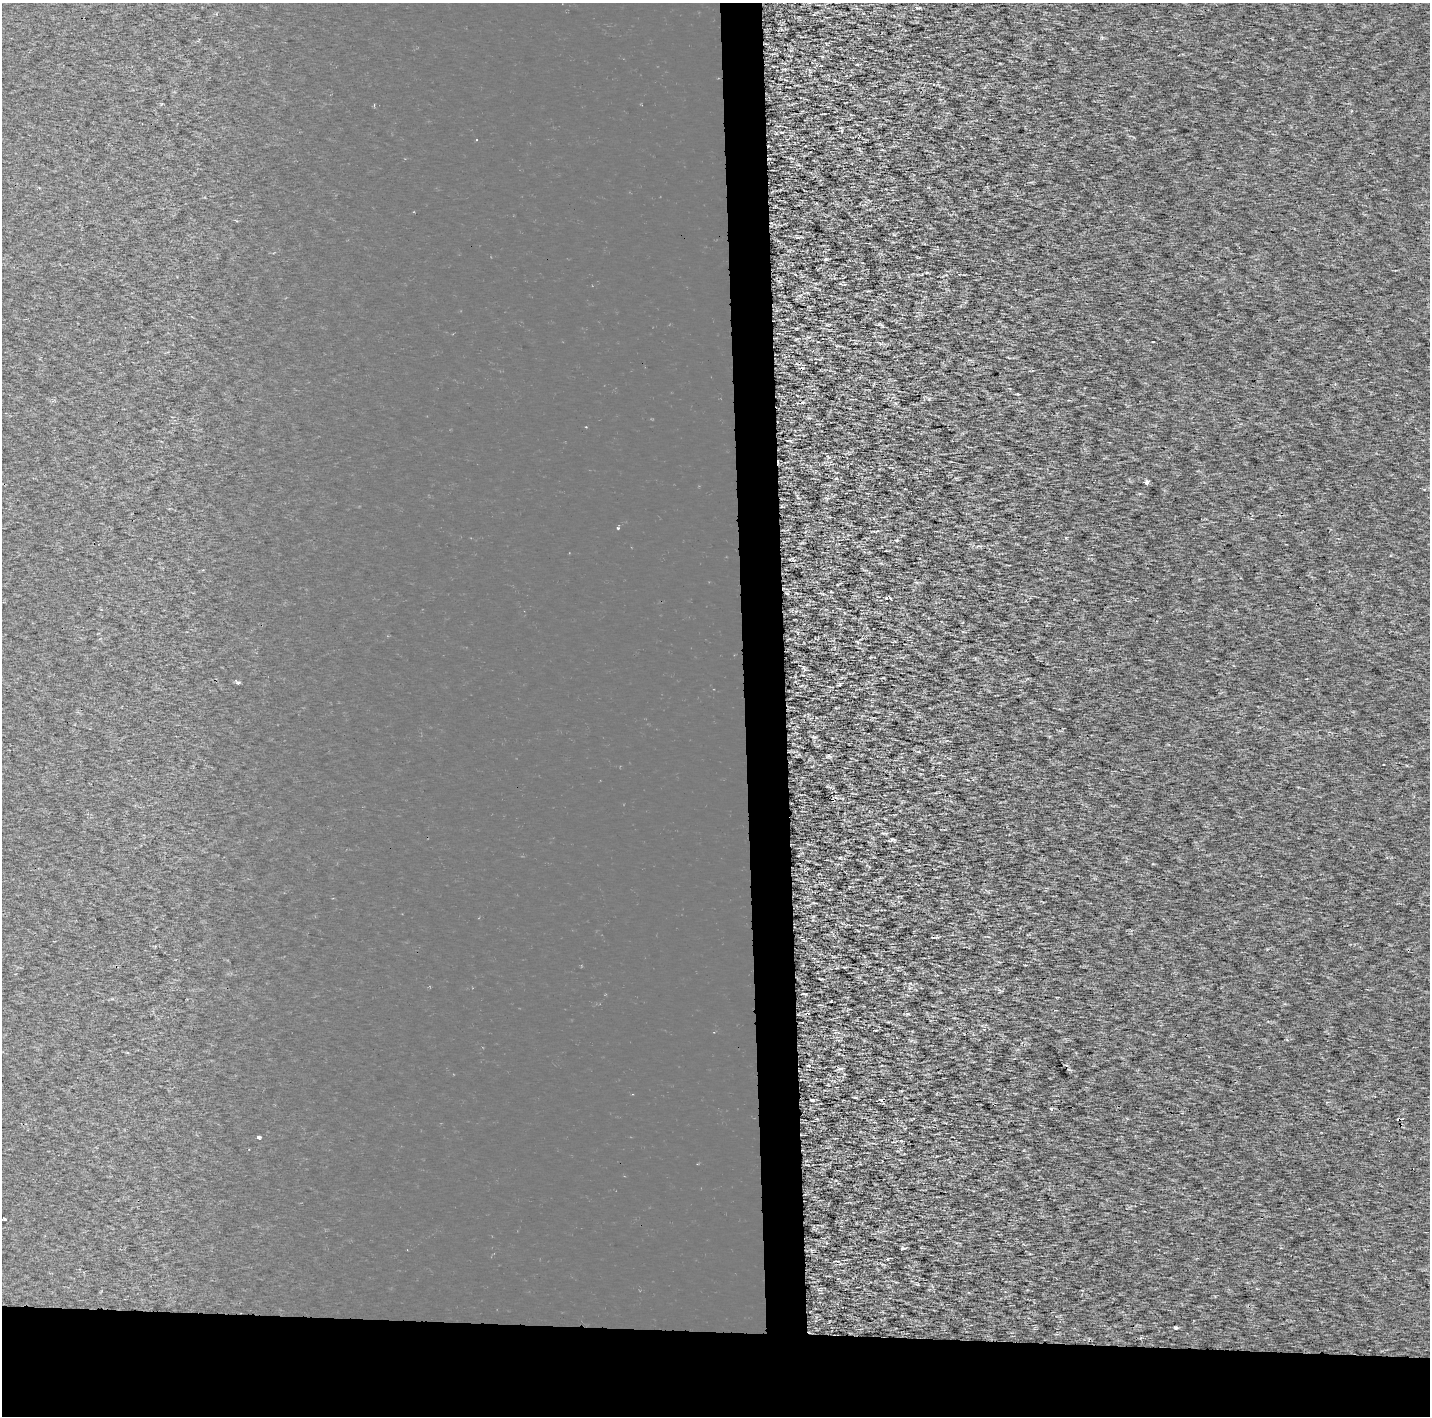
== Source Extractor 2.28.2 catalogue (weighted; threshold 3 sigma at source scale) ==
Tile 8 of 3 x 3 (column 2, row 3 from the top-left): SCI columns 4087-5514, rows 1-1414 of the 7053 x 4355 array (HDU 1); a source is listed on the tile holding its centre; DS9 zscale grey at full resolution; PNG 1432 x 1418 px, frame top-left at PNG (2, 3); no overlay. Shown black and unused: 9% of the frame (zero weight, under 2 of 3 exposures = <1% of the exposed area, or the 3 px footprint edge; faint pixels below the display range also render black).
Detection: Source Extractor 2.28.2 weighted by HDU 2 'WHT'; one run over the whole footprint, this tile lists its part. Background 1.73e-04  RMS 0.0022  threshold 0.0101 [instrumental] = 3 sigma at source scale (4.5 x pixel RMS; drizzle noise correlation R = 1.50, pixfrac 1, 0.0396/0.0396 arcsec/px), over >= 5 px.
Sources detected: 18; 6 cosmic-ray / hot-pixel residue — not listed; the other 12 listed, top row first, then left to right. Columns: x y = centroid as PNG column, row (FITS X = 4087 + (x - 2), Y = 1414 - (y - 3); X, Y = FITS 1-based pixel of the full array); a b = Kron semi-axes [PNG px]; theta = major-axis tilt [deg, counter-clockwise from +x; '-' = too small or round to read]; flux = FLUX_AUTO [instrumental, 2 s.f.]
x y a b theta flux
1146 483 4 4 - 1.5
889 598 3 3 - 13
237 682 6 3 -45 0.41
892 839 9 4 0 0.4
808 1065 4 3 - 0.18
840 1069 7 4 1 0.44
812 1100 3 3 - 1.9
1051 1109 4 4 - 0.32
259 1137 4 3 - 1.3
5 1219 3 3 - 0.52
902 1248 5 4 - 0.33
1176 1328 3 3 - 0.3
Unlisted compact peaks at least as high as the median listed source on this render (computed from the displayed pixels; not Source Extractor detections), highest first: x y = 826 259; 803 667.